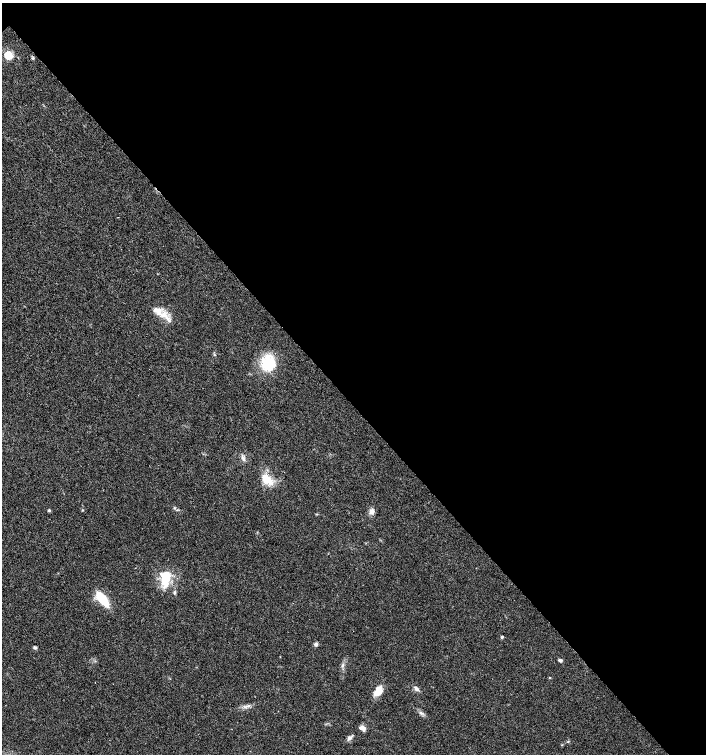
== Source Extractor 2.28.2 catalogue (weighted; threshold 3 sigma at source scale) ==
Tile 8 of 4 x 4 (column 4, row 2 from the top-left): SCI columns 4446-5853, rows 3011-4514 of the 6007 x 6026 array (HDU 1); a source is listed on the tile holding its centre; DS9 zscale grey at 2 x 2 block average (1 PNG px = mean of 2 x 2 image px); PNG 708 x 756 px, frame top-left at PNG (2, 3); no overlay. Shown black and unused: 54% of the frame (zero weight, under 3 of 4 exposures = <1% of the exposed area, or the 3 px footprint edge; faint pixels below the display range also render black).
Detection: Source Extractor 2.28.2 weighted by HDU 2 'WHT'; one run over the whole footprint, this tile lists its part. Background 0.021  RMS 0.0028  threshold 0.0128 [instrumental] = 3 sigma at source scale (4.5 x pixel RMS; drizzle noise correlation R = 1.50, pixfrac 1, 0.0396/0.0396 arcsec/px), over >= 5 px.
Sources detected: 25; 1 inside a brighter object's white glare — not listed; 1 inside a brighter listed object's ellipse — not listed separately; the other 23 listed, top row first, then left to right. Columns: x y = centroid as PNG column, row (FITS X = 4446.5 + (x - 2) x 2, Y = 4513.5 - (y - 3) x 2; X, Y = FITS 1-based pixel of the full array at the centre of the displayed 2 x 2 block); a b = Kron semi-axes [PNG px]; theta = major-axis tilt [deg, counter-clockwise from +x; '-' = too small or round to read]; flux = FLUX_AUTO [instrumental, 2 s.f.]
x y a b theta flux
8 55 3 3 - 41
164 315 13 8 -41 7.6
268 363 20 17 82 23
243 458 7 4 -58 1.9
266 479 17 11 -45 11
174 508 3 2 - 0.61
49 510 3 3 - 0.81
83 510 3 2 - 0.4
372 511 8 5 64 2.6
316 514 4 2 - 0.5
165 580 18 10 78 14
174 593 5 3 - 0.92
103 599 15 6 -53 24
502 637 3 3 - 1.1
316 644 5 4 - 1.4
35 647 5 4 - 1.1
560 660 5 4 - 1.2
342 665 3 2 - 0.62
550 678 2 2 - 0.44
416 689 7 4 -40 2.2
378 691 13 8 55 7.4
362 728 8 5 -28 3.1
350 738 7 5 30 2
Diffuse or blended objects may show on this block-average render without a row.